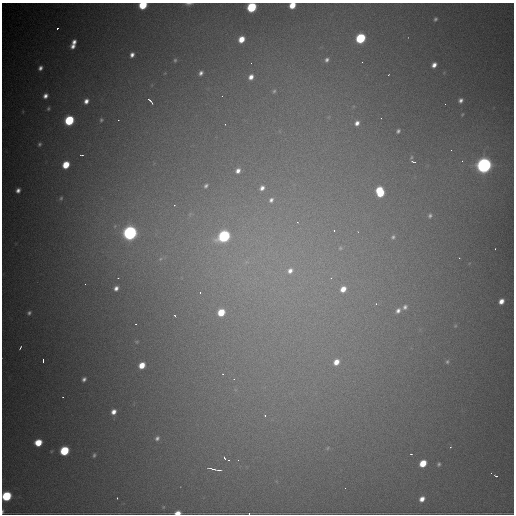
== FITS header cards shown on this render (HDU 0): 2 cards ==
NAXIS1  =                  512
NAXIS2  =                  512

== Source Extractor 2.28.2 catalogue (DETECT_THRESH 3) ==
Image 512 x 512 px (HDU 0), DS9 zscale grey, 1 PNG px = 1 image px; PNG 516 x 516 px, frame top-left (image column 1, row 512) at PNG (2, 3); no overlay
Background 5370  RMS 93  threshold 280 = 3 sigma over >= 5 px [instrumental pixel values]
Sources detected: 103; all 103 listed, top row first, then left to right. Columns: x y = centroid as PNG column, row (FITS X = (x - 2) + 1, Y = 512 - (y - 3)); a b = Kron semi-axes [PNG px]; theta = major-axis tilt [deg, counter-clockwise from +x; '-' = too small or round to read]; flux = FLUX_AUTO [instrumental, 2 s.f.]
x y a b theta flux
189 4 9 3 3 1.6e+04
143 5 6 5 - 3.1e+05
292 5 5 5 - 1.1e+05
252 7 6 5 - 5.3e+05
435 19 5 4 - 1.1e+04
57 28 3 3 - 1.6e+04
360 38 6 5 - 5.5e+05
241 39 6 5 - 9.0e+04
74 42 5 4 - 3.1e+04
73 46 5 4 - 3.1e+04
132 55 5 4 - 2.6e+04
175 60 5 4 - 8.8e+03
327 60 6 5 - 1.8e+04
362 62 2 2 - 3.6e+03
251 63 2 2 - 6.7e+03
434 65 5 4 - 3.4e+04
40 68 6 5 - 2.5e+04
201 73 5 4 - 1.9e+04
251 77 7 6 - 4.1e+04
274 91 5 5 - 1.2e+04
45 96 6 5 - 3.0e+04
222 96 2 2 - 4.7e+03
461 100 5 5 - 2.2e+04
86 101 5 5 - 3.4e+04
150 101 6 2 -50 1.9e+04
48 109 6 4 61 9.5e+03
69 120 6 5 - 5.2e+05
101 120 4 4 - 9.3e+03
118 120 2 2 - 4.0e+03
357 123 7 6 - 3.1e+04
225 124 2 2 - 3.5e+03
398 131 4 3 - 1.3e+04
40 144 5 5 - 1.2e+04
451 150 2 2 - 2.6e+03
82 155 4 2 - 7.3e+03
411 157 5 4 - 6.9e+03
462 161 3 3 - 6.5e+03
413 162 6 3 -19 1.2e+04
66 165 6 5 - 1.6e+05
484 165 8 7 - 2.2e+06
238 171 7 6 - 3.5e+04
206 186 6 5 - 1.5e+04
262 188 7 6 - 3.1e+04
18 190 5 4 - 2.7e+04
380 192 8 6 -73 2.9e+05
61 198 5 4 - 8.7e+03
271 200 7 6 - 2.5e+04
430 216 5 5 - 1.2e+04
334 230 4 3 - 6.1e+03
130 233 8 7 - 1.8e+06
224 236 7 6 - 1.1e+06
393 237 6 5 - 1.3e+04
340 248 7 6 - 1.3e+04
495 249 2 2 - 3.4e+03
160 259 6 3 71 7.9e+03
290 271 10 8 36 5.0e+04
118 278 2 2 - 3.4e+03
331 278 4 4 - 8.2e+03
85 284 3 2 - 5.3e+03
116 288 5 4 - 2.6e+04
343 289 7 6 - 6.5e+04
200 292 3 2 - 1.6e+04
501 301 5 5 - 4.6e+04
376 304 4 3 - 5.0e+03
405 307 7 6 - 2.1e+04
398 310 7 5 55 2.6e+04
221 312 6 5 - 1.6e+05
29 313 5 5 - 1.4e+04
175 316 3 2 - 1.3e+04
136 324 2 2 - 3.5e+03
20 348 4 2 - 1.0e+04
43 360 4 2 - 1.6e+04
336 362 8 6 45 6.7e+04
447 362 5 4 - 8.6e+03
142 365 6 5 - 9.3e+04
223 374 4 4 - 5.9e+03
84 379 4 4 - 1.8e+04
234 379 3 3 - 1.2e+04
63 397 2 2 - 4.0e+03
113 412 5 5 - 3.8e+04
265 415 5 4 - 1.3e+04
157 438 5 4 - 1.5e+04
38 443 6 5 - 1.4e+05
450 447 3 3 - 4.9e+03
328 448 6 4 87 7.9e+03
64 451 6 5 - 4.0e+05
411 454 3 2 - 6.4e+03
94 455 5 3 - 1.0e+04
224 458 4 3 - 1.6e+04
229 460 3 3 - 7.0e+03
238 460 3 3 - 5.1e+03
423 463 6 5 - 1.3e+05
439 464 4 3 - 9.9e+03
213 469 14 3 -13 2.3e+04
219 470 5 2 - 1.0e+04
496 476 4 2 - 1.1e+04
345 488 2 2 - 2.4e+03
6 496 6 5 - 5.0e+05
117 498 2 2 - 3.9e+03
422 499 6 5 - 4.2e+04
2 512 5 2 - 9.2e+03
178 513 5 3 - 5.7e+04
249 513 2 2 - 1.2e+04
At the frame edge (FLAGS 8, measured only in part): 8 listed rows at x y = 189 4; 143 5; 292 5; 252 7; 6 496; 2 512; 178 513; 249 513